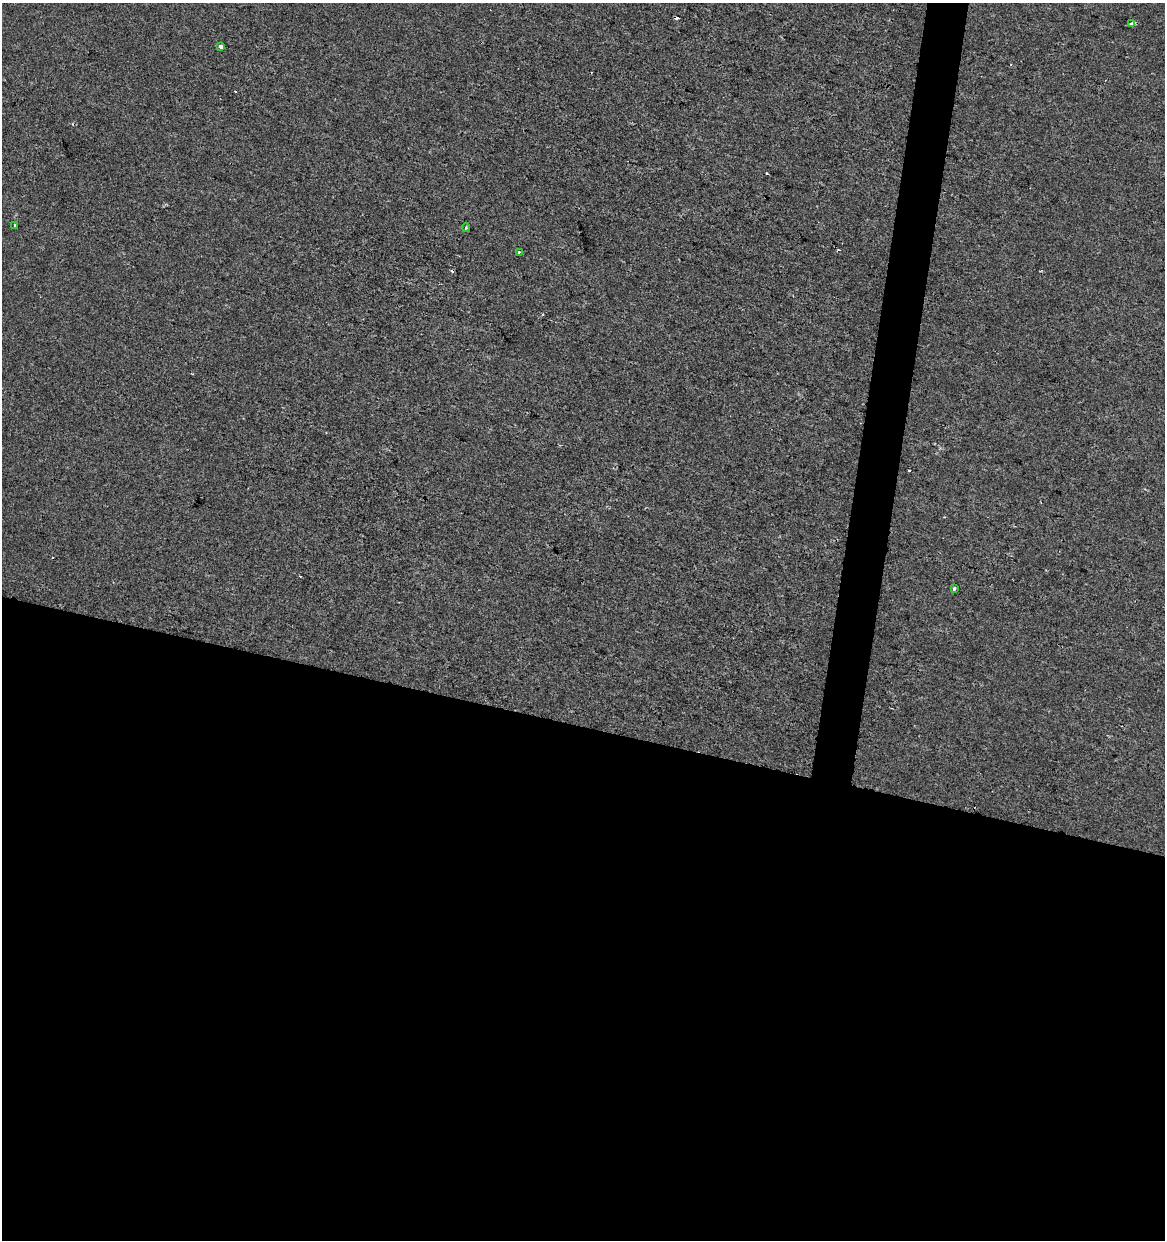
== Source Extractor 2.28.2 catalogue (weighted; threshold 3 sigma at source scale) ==
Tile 14 of 4 x 4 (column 2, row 4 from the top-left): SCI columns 1447-2609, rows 1-1238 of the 5158 x 4958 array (HDU 1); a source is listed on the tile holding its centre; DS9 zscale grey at full resolution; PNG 1167 x 1242 px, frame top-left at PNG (2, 3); each listed source drawn as its Kron ellipse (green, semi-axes under 4 px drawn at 4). Shown black and unused: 44% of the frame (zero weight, under 2 of 3 exposures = <1% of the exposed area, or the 3 px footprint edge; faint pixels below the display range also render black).
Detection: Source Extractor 2.28.2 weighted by HDU 2 'WHT'; one run over the whole footprint, this tile lists its part. Background -5.27e-04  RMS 0.0042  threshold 0.019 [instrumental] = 3 sigma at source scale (4.5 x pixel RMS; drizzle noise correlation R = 1.50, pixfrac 1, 0.0396/0.0396 arcsec/px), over >= 5 px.
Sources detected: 10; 4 cosmic-ray / hot-pixel residue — neither listed nor drawn; the other 6 listed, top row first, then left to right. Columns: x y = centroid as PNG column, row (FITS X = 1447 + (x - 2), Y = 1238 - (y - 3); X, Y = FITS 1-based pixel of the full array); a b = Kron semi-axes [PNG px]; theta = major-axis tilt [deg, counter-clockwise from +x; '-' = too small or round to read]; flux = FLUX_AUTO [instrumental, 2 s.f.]
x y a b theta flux
1131 23 4 3 - 1.9
221 46 4 3 - 3.8
15 225 3 3 - 0.84
466 228 4 3 - 0.57
519 252 3 3 - 1.5
954 588 3 3 - 3.2